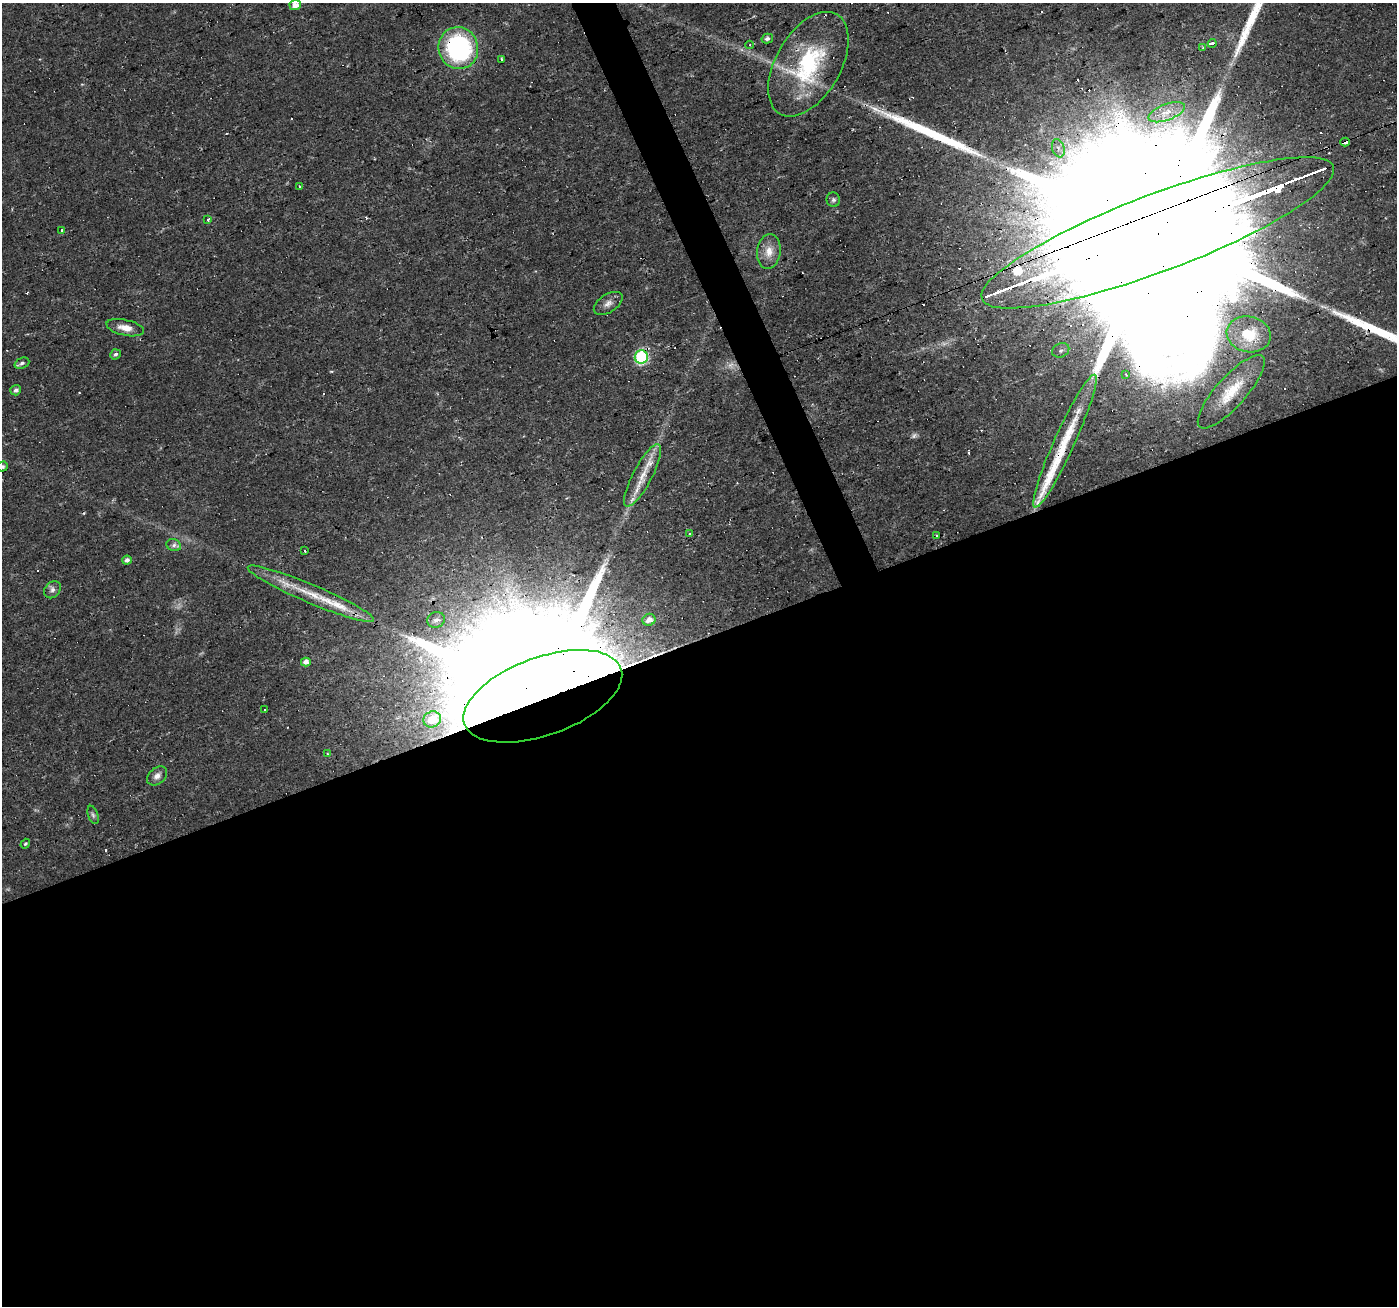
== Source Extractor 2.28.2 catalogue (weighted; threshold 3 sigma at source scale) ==
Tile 15 of 4 x 4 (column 3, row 4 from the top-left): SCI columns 2792-4186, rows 133-1436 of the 5582 x 5430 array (HDU 1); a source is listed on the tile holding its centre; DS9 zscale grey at full resolution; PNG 1399 x 1308 px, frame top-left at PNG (2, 3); each listed source drawn as its Kron ellipse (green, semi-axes under 4 px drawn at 4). Shown black and unused: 53% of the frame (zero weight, under 2 of 3 exposures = <1% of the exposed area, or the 3 px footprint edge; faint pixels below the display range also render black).
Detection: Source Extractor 2.28.2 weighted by HDU 2 'WHT'; one run over the whole footprint, this tile lists its part. Background 0.0171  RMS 0.0023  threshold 0.0102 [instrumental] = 3 sigma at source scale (4.5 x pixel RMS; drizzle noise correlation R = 1.50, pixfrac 1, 0.0396/0.0396 arcsec/px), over >= 5 px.
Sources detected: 73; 1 too faint to see at this stretch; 1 inside a brighter object's white glare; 16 cosmic-ray / hot-pixel residue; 5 long thin detections or spike segments (spike, bleed or trail) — neither listed nor drawn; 3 inside a brighter listed object's ellipse — not listed separately; the other 47 listed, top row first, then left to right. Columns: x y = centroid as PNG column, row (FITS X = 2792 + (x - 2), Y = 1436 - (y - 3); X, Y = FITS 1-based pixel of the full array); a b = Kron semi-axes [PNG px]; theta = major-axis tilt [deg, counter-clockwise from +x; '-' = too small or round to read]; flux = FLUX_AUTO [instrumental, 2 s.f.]
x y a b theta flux
295 5 5 5 - 2.1
767 39 6 5 - 0.7
1212 43 4 3 - 130
750 45 4 4 - 0.27
458 48 21 20 - 35
1203 48 3 3 - 0.34
502 59 3 3 - 1.1
808 64 57 32 60 26
1167 112 19 8 20 3.3
1345 142 5 3 - 3.5
1058 148 9 6 -72 1.2
299 186 3 2 - 0.32
833 200 7 6 - 0.57
208 219 4 3 - 0.73
62 231 3 3 - 1.4
1158 233 188 38 21 78000
769 252 17 11 82 2.9
608 303 16 9 32 1.4
125 328 19 8 -12 2.5
1249 334 22 18 -11 7.1
1061 350 9 7 25 0.84
115 354 5 5 - 0.55
641 357 6 6 - 32
22 363 8 5 22 0.61
1126 375 3 2 - 0.22
16 390 5 5 - 0.79
1231 392 47 15 48 8.3
1065 441 73 10 66 11
3 466 5 5 - 0.46
643 475 35 9 62 4.9
690 534 3 3 - 1.2
937 536 3 2 - 0.28
174 545 7 6 - 0.64
305 551 3 3 - 0.52
127 560 5 4 - 0.8
52 590 9 7 47 0.9
311 594 68 9 -23 8.6
436 620 9 7 21 1.2
649 620 6 6 - 1.4
306 662 5 4 - 1.2
543 696 83 39 20 27000
264 710 3 3 - 1.5
432 719 9 8 - 4.2
327 754 3 3 - 0.62
157 776 11 8 41 1.3
93 815 9 5 -71 0.55
25 844 5 4 - 0.32
Overlapping masked pixels (flux is a lower limit): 7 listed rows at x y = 458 48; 808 64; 1345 142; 1158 233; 641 357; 1065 441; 543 696
Isophote crosses this tile's border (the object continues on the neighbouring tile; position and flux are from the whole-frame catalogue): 3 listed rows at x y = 295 5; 1158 233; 3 466